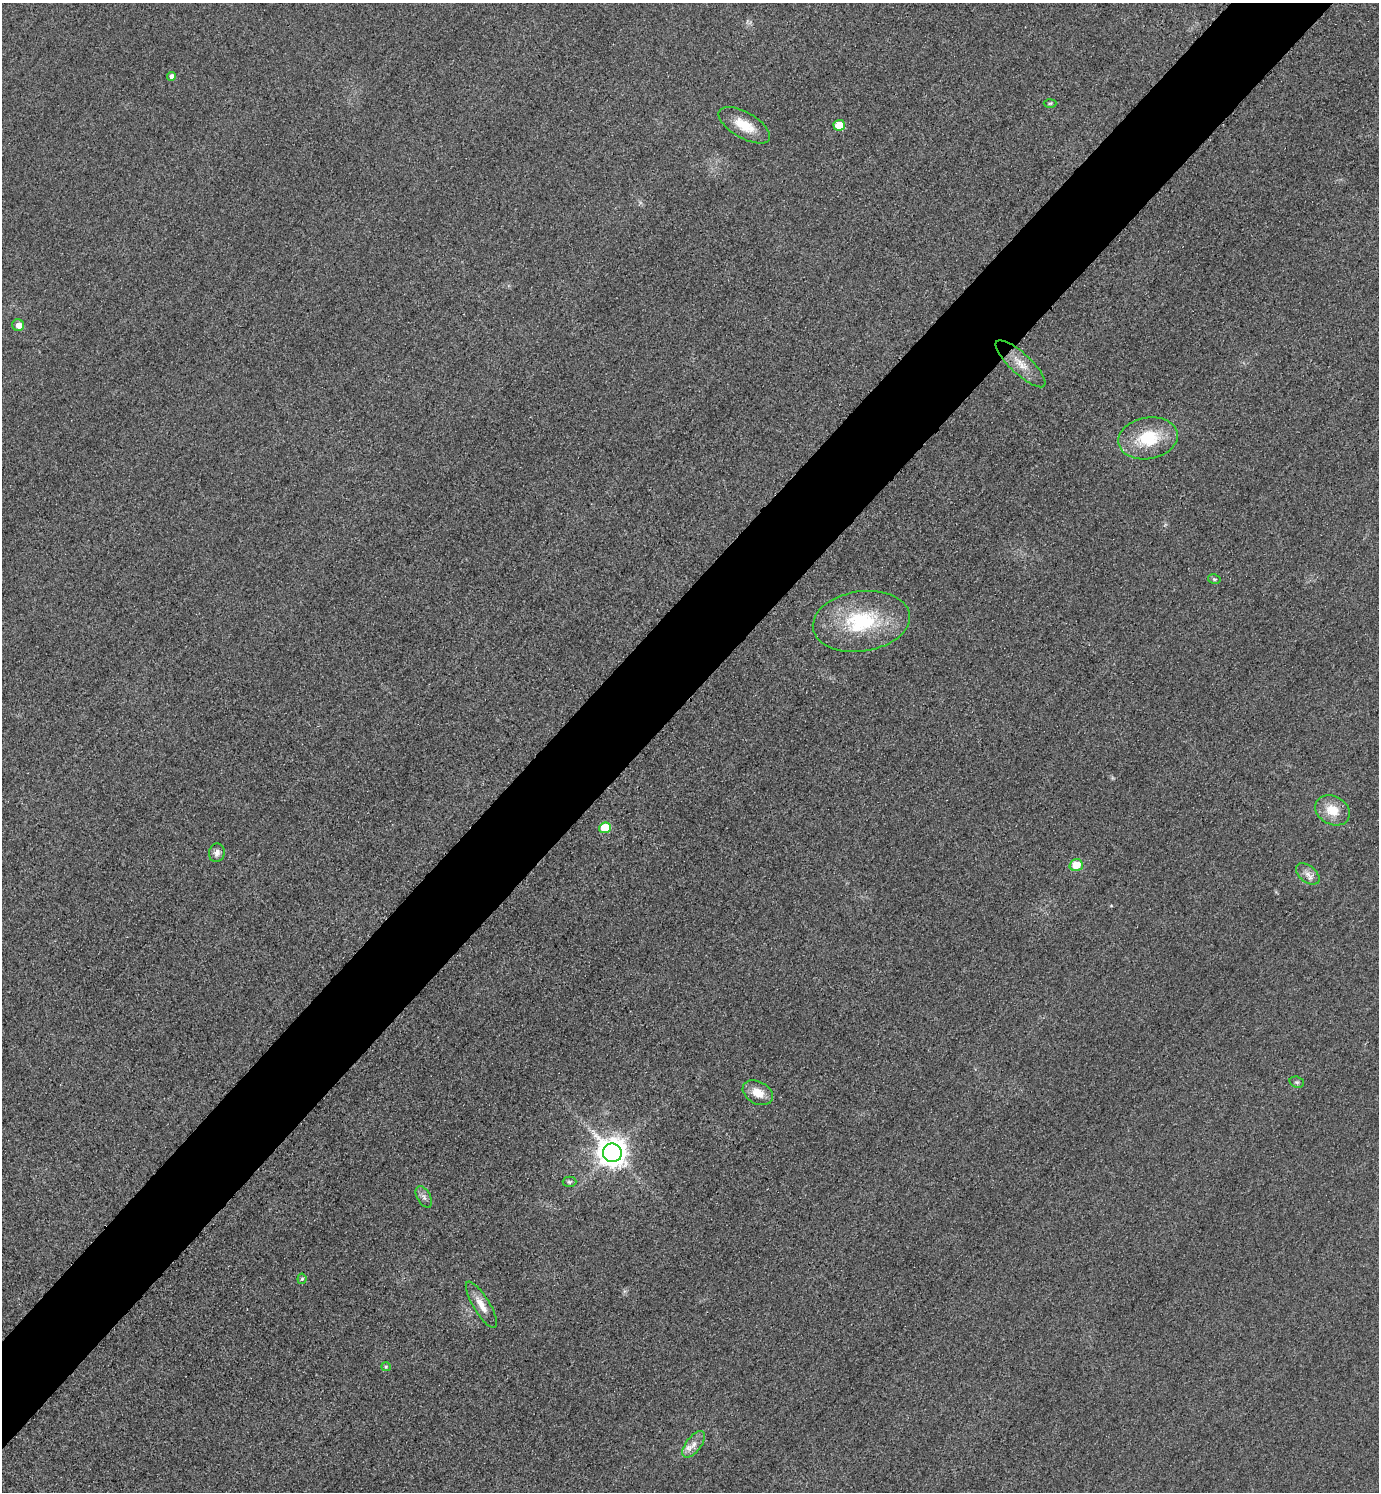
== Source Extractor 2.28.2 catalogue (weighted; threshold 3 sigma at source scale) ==
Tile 10 of 4 x 4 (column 2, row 3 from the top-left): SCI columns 1704-3080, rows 1520-3009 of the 6018 x 6018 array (HDU 1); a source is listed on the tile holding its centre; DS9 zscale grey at full resolution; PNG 1381 x 1494 px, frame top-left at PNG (2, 3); each listed source drawn as its Kron ellipse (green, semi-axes under 4 px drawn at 4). Shown black and unused: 7% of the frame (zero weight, under 3 of 4 exposures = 3% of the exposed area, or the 3 px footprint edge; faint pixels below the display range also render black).
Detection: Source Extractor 2.28.2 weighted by HDU 2 'WHT'; one run over the whole footprint, this tile lists its part. Background 0.0749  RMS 0.017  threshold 0.0778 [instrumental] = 3 sigma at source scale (4.5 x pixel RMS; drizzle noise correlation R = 1.50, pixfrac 1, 0.05/0.05 arcsec/px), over >= 5 px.
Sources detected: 24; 1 inside a brighter listed object's ellipse — not listed separately; the other 23 listed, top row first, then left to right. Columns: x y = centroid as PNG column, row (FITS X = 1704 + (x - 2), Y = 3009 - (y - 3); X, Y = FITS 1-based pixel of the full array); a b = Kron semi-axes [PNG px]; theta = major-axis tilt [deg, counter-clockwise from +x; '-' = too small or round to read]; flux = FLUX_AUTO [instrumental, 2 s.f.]
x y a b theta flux
172 76 4 4 - 7.2
1050 103 6 4 2 2.4
744 125 29 13 -30 38
839 125 5 5 - 42
18 325 6 6 - 13
1021 364 32 10 -43 29
1148 438 30 20 10 83
1214 579 6 5 - 2.6
861 621 49 30 9 150
1332 810 18 14 -29 35
605 828 6 5 - 60
217 853 9 7 78 7.9
1076 865 6 6 - 31
1308 874 13 8 -40 12
1297 1082 7 5 -19 3.6
758 1093 16 11 -29 26
612 1153 9 9 - 2500
569 1182 7 5 -1 3.3
424 1197 12 6 -61 7.2
302 1279 5 4 - 2.9
481 1305 26 8 -59 22
386 1367 5 4 - 2
694 1444 15 7 52 12